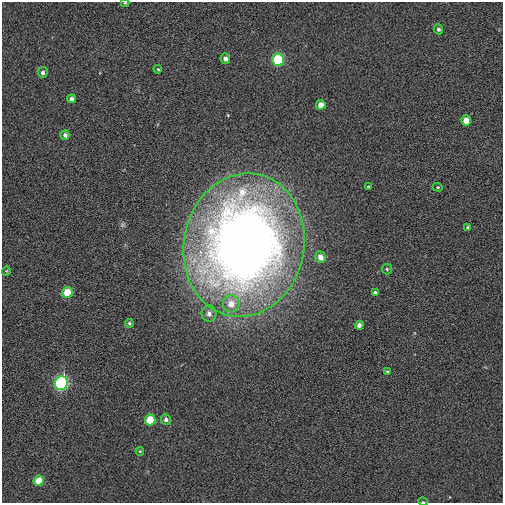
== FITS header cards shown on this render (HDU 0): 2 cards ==
NAXIS1  =                  501 / Axis length
NAXIS2  =                  501 / Axis length

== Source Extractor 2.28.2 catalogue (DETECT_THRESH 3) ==
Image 501 x 501 px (HDU 0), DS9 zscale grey, 1 PNG px = 1 image px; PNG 505 x 505 px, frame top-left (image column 1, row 501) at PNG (2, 2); each listed source drawn as its Kron ellipse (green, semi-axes under 4 px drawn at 4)
Background 0.0164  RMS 0.27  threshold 0.804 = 3 sigma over >= 5 px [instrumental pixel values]
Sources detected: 30; all 30 listed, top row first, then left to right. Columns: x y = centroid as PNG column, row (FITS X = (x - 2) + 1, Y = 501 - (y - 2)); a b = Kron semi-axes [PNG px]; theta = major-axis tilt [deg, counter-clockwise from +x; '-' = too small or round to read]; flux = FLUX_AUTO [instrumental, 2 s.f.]
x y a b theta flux
125 3 4 4 - 19
438 29 5 4 - 40
225 59 5 4 - 81
278 60 6 6 - 1100
158 69 4 3 - 17
43 72 5 5 - 66
71 99 4 4 - 66
321 105 5 4 - 190
466 120 5 5 - 210
65 135 4 4 - 65
368 187 3 3 - 19
438 187 5 4 - 20
468 227 4 4 - 39
244 245 72 60 78 23000
320 257 6 5 - 150
387 269 5 5 - 27
6 271 4 4 - 19
67 293 5 5 - 430
375 293 4 4 - 46
231 304 8 8 - 240
209 313 8 7 - 99
129 323 4 4 - 27
359 325 4 4 - 88
387 371 4 4 - 21
61 383 7 6 - 2700
166 419 5 5 - 62
150 420 5 5 - 470
140 451 4 4 - 18
39 481 5 5 - 310
423 502 5 3 - 16
At the frame edge (FLAGS 8, measured only in part): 2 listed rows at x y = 125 3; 423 502